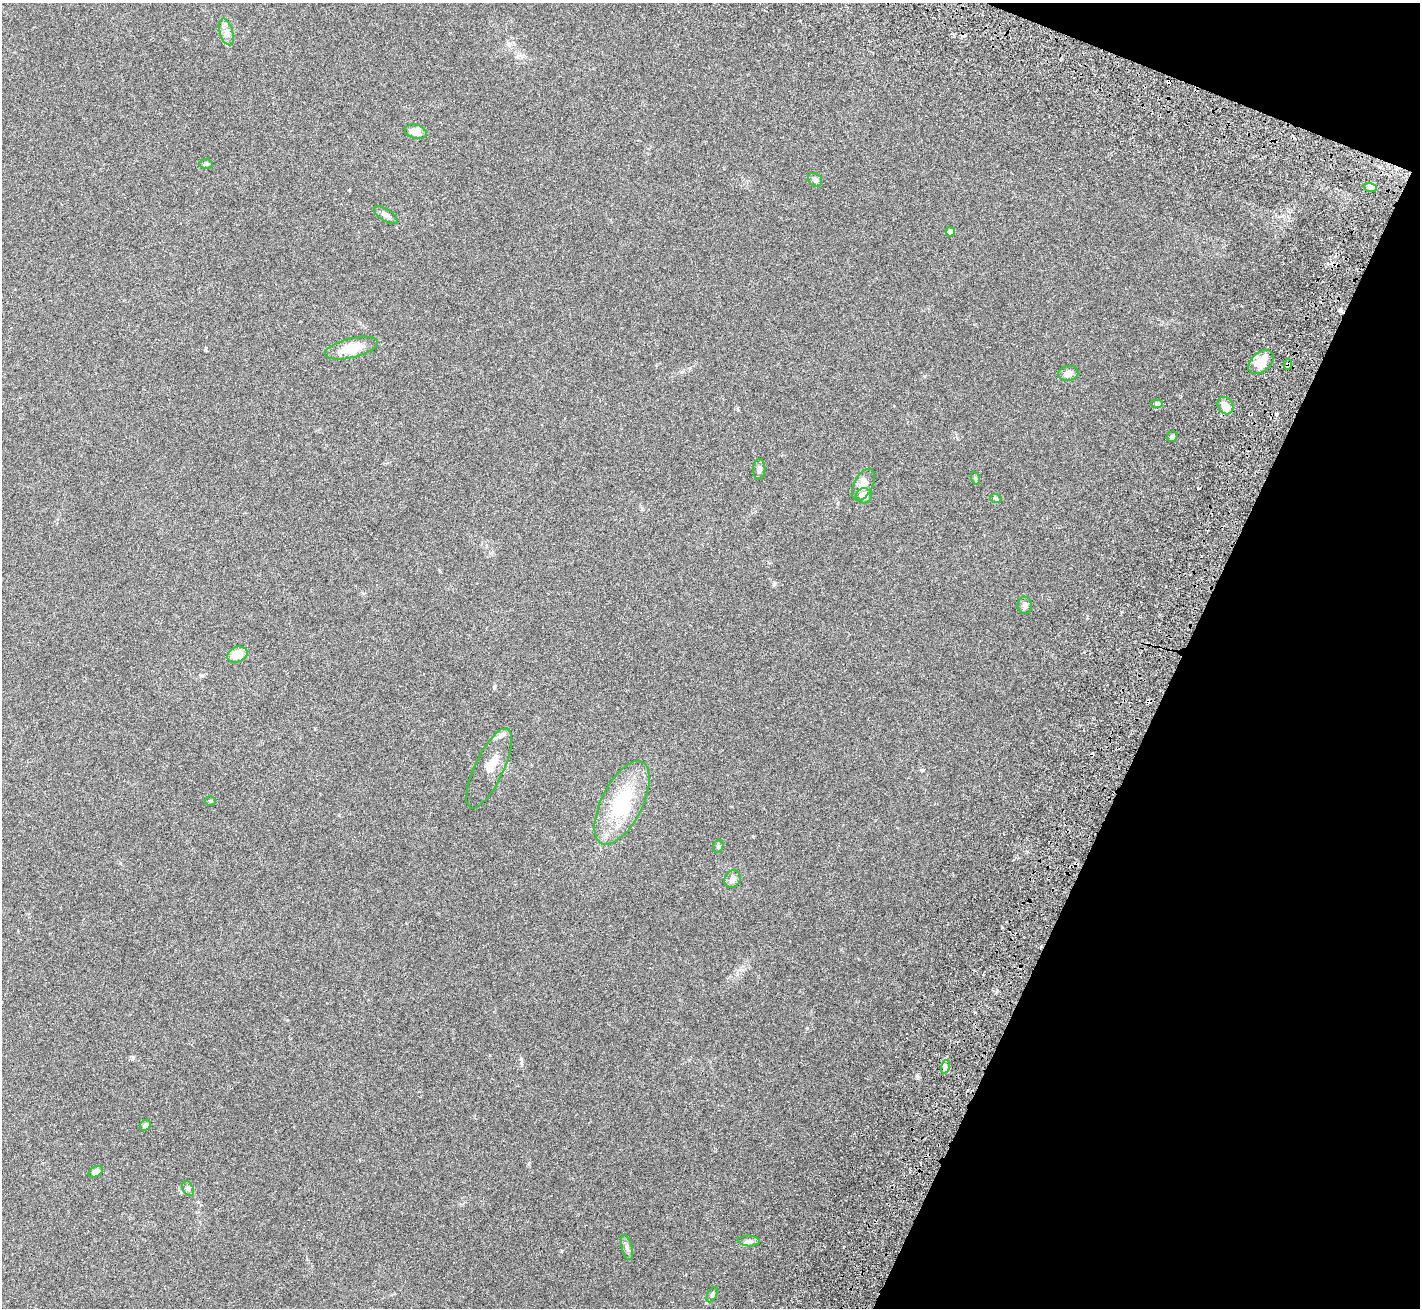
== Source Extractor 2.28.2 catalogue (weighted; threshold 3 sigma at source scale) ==
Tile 8 of 4 x 4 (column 4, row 2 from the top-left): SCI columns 4376-5793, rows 3066-4371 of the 6198 x 6388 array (HDU 1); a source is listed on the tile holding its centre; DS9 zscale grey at full resolution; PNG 1422 x 1310 px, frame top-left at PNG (2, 3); each listed source drawn as its Kron ellipse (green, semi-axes under 4 px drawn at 4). Shown black and unused: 19% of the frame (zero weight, under 3 of 6 exposures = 8% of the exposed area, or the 3 px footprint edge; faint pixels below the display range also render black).
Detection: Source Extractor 2.28.2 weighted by HDU 2 'WHT'; one run over the whole footprint, this tile lists its part. Background 0.105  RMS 0.004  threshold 0.0163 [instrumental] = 3 sigma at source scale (4.09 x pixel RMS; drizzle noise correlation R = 1.36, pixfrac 0.8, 0.0396/0.0396 arcsec/px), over >= 5 px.
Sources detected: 40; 1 inside a brighter object's white glare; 3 cosmic-ray / hot-pixel residue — neither listed nor drawn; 3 inside a brighter listed object's ellipse — not listed separately; the other 33 listed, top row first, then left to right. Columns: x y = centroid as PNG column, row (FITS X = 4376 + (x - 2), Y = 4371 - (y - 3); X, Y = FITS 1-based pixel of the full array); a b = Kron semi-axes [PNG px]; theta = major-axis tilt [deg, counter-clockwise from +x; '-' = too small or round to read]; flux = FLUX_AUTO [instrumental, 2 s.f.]
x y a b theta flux
226 32 14 6 -72 2.1
416 132 11 7 -15 3.7
206 164 7 5 2 0.58
815 180 8 6 -40 1
1370 187 7 4 -20 0.93
386 215 13 6 -32 1.5
950 232 5 4 - 2
352 348 27 9 13 7.9
1261 362 15 9 43 5.4
1288 364 5 4 - 1
1068 373 10 7 11 2.2
1157 403 6 4 0 0.53
1225 406 9 7 -59 4
1172 437 5 4 - 0.82
759 469 10 6 90 1.3
975 478 7 4 -71 0.54
863 485 17 9 62 2.8
864 496 7 7 - 3.1
996 499 6 3 -20 0.4
1025 605 9 7 -81 1.2
237 655 10 7 21 5.3
489 768 44 14 65 5.9
211 801 5 4 - 0.37
622 803 45 20 63 25
718 846 6 5 - 0.57
732 879 9 8 - 1.6
945 1067 7 4 71 0.87
145 1125 6 5 - 0.88
96 1172 8 5 30 1.4
188 1189 8 5 -63 0.84
749 1241 11 5 -3 1.1
627 1247 13 5 -75 1.2
712 1295 8 4 64 0.72
Overlapping masked pixels (flux is a lower limit): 1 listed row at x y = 1288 364
Unlisted compact peaks at least as high as the median listed source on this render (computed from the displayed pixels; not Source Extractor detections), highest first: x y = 807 1028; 917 1076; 521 1059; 774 584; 205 350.